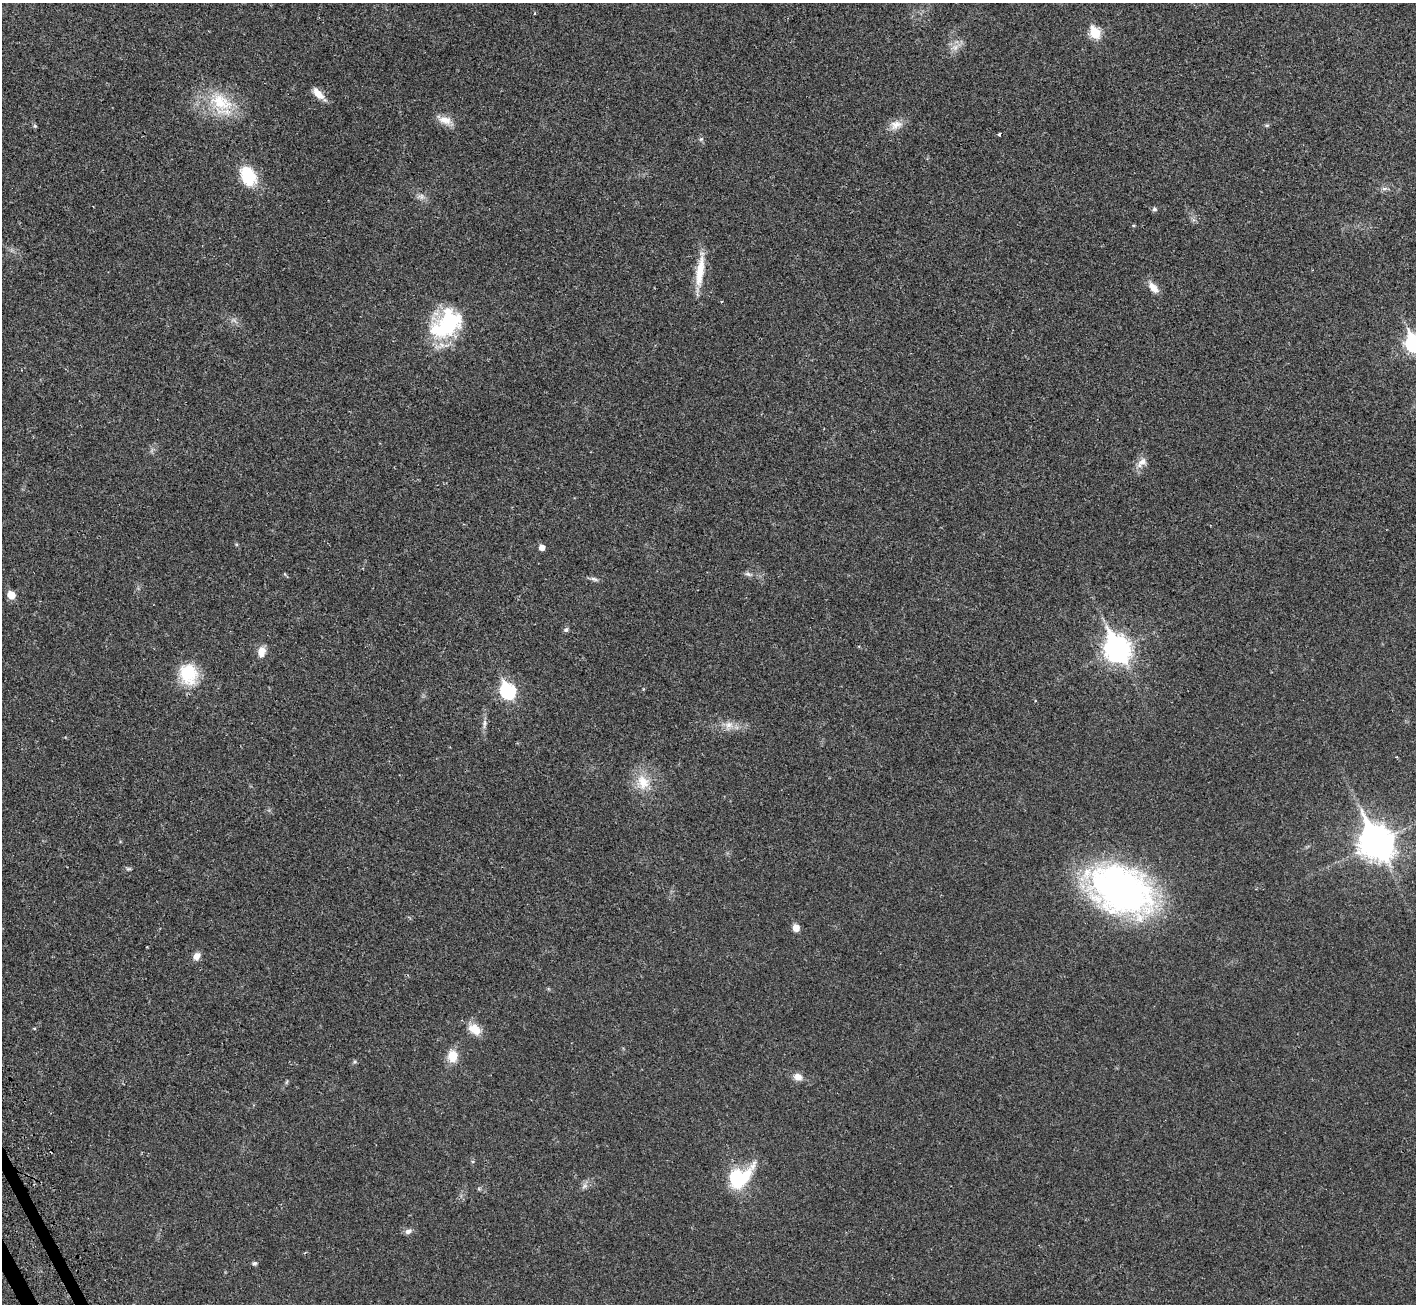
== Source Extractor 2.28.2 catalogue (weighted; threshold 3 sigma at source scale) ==
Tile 7 of 4 x 4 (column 3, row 2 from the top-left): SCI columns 2922-4335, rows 2817-4118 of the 5813 x 5816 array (HDU 1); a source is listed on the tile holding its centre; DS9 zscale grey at full resolution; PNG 1418 x 1306 px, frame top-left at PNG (2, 3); no overlay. Shown black and unused: <1% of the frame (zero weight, under 2 of 3 exposures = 4% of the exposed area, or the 3 px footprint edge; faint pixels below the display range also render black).
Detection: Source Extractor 2.28.2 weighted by HDU 2 'WHT'; one run over the whole footprint, this tile lists its part. Background 0.0274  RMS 0.0043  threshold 0.0194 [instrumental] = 3 sigma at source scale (4.5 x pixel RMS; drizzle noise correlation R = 1.50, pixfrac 1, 0.05/0.05 arcsec/px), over >= 5 px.
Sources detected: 49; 1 inside a brighter object's white glare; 1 cosmic-ray / hot-pixel residue — not listed; the other 47 listed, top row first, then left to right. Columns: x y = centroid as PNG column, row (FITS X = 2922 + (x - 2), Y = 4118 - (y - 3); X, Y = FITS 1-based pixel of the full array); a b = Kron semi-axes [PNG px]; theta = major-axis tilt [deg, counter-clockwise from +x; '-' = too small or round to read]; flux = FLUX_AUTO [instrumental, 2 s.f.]
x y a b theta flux
535 13 3 3 - 0.63
1095 33 7 6 - 24
955 47 11 8 17 2.8
318 94 19 7 -46 4.3
221 102 38 22 -30 20
445 120 19 11 -17 4.3
896 125 18 12 18 4.3
1267 125 6 4 0 0.55
35 126 5 5 - 0.55
701 139 6 6 - 0.79
248 176 22 16 -63 15
1384 188 9 4 8 1
421 196 11 8 0 1.8
1154 209 7 5 -13 0.82
1133 225 4 3 - 0.48
700 271 46 9 83 10
1153 288 17 9 -50 3.6
449 323 35 29 70 32
1414 343 9 7 -62 110
1142 462 14 10 27 3
542 547 5 5 - 2.8
748 574 10 5 -16 1.2
594 579 12 5 -17 1.2
11 595 6 5 - 7.6
566 630 7 5 40 0.84
1117 649 11 9 -63 350
261 651 12 9 76 3.9
188 674 27 21 -76 16
508 691 8 7 - 69
484 724 16 4 85 1.8
729 725 13 11 57 3.5
643 782 22 17 -68 9.4
1376 842 14 11 -60 610
129 869 9 4 0 0.72
1121 890 72 47 -26 140
796 928 5 5 - 5.2
196 956 9 7 55 2.7
34 1028 5 3 - 0.41
475 1029 19 12 -36 5.7
452 1056 14 11 -87 6.9
355 1062 6 5 - 0.64
798 1077 10 9 - 3
286 1082 7 4 70 0.56
739 1178 30 18 34 27
585 1186 10 6 27 1.5
408 1231 9 7 15 1.6
254 1263 6 5 - 0.89
Isophote crosses this tile's border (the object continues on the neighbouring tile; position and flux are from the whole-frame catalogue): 1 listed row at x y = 1414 343